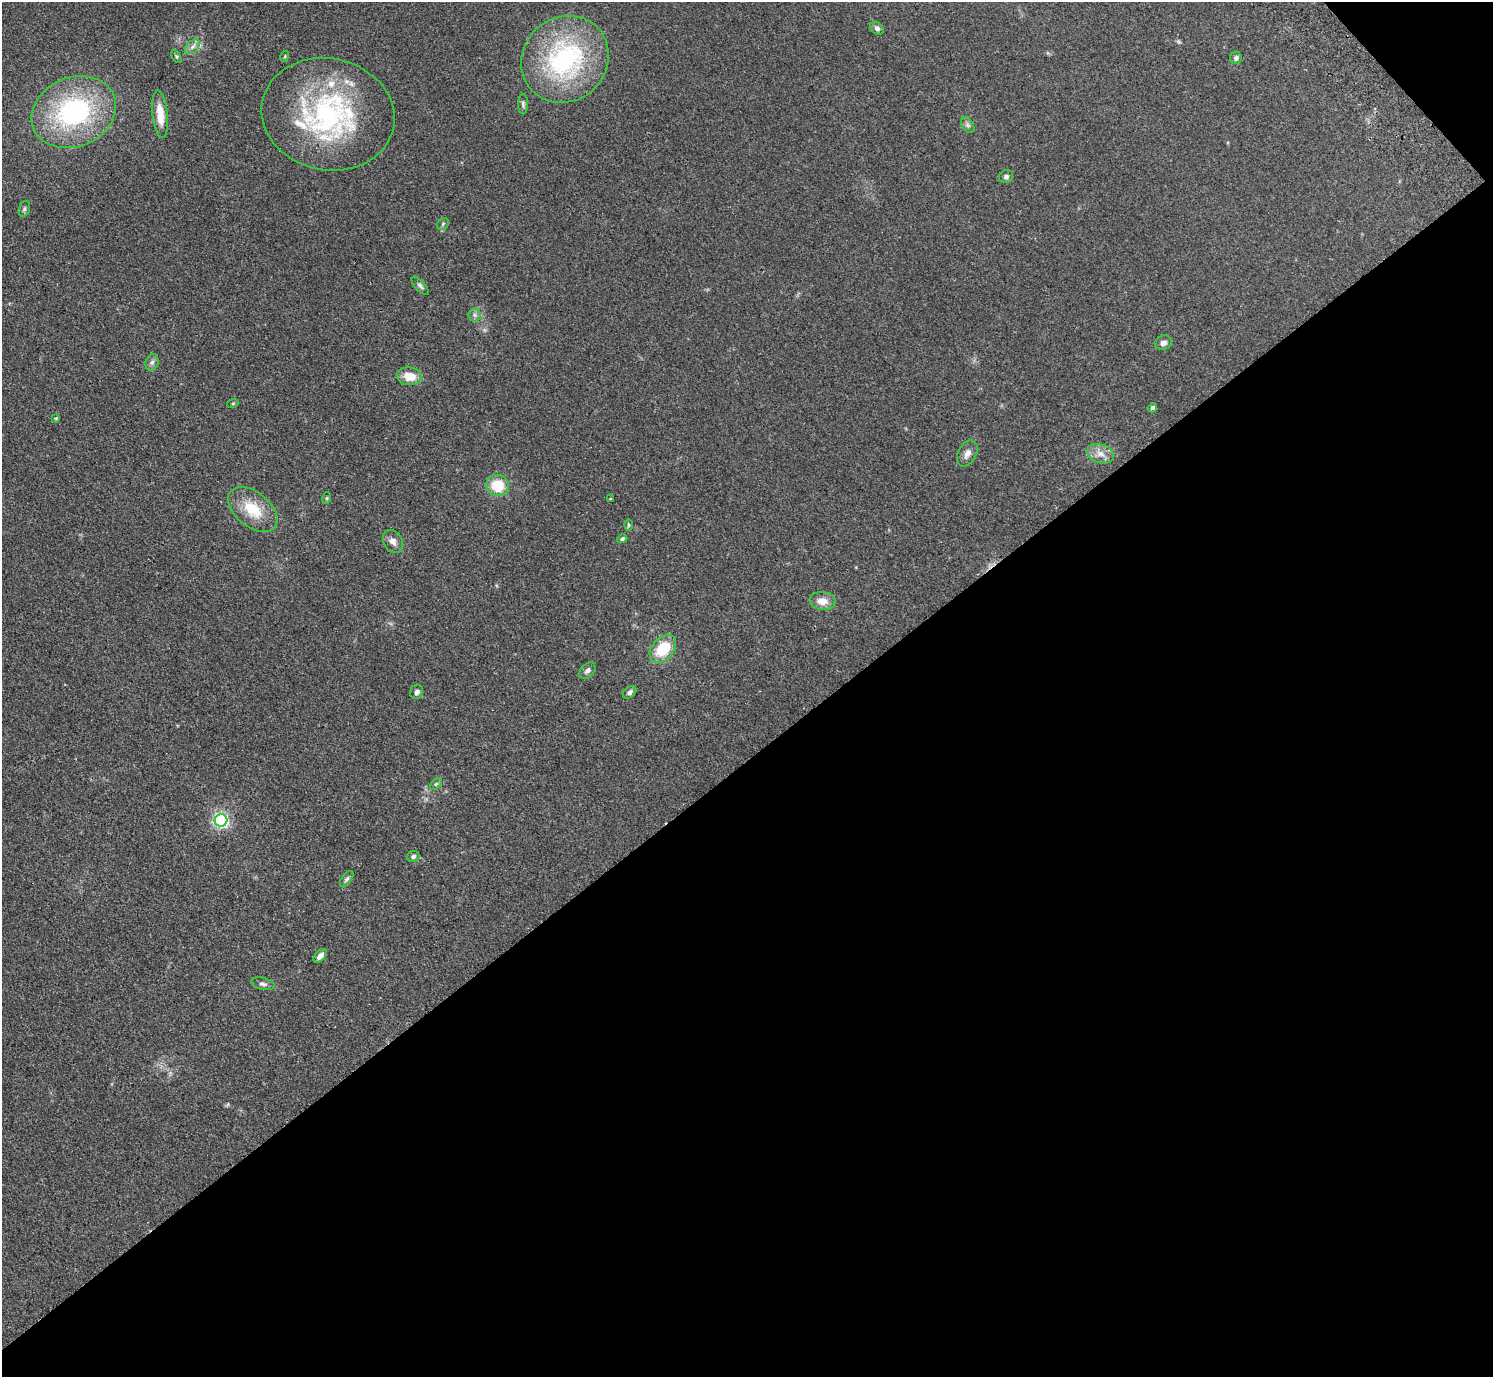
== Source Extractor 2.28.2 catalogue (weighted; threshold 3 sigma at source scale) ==
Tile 12 of 4 x 4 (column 4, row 3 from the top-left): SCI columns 4521-6011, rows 1576-2950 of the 6057 x 6041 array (HDU 1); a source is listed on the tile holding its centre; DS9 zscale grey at full resolution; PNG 1495 x 1379 px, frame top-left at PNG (2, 2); each listed source drawn as its Kron ellipse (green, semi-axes under 4 px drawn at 4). Shown black and unused: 46% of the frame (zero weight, under 2 of 3 exposures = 3% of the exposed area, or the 3 px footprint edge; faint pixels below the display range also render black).
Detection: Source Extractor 2.28.2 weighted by HDU 2 'WHT'; one run over the whole footprint, this tile lists its part. Background 0.19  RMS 0.011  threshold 0.05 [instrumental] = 3 sigma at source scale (4.5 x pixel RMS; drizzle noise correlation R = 1.50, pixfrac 1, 0.05/0.05 arcsec/px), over >= 5 px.
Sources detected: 44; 2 inside a brighter listed object's ellipse — not listed separately; the other 42 listed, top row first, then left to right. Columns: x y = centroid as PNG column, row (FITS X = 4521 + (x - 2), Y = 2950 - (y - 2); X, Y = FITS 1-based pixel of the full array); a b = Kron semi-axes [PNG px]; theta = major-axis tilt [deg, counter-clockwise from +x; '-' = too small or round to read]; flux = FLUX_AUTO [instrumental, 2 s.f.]
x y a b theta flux
877 28 8 6 -43 3.5
192 47 9 5 44 4.2
176 56 7 4 -59 1.4
285 56 5 3 - 1
1236 58 6 6 - 3.1
565 59 45 42 43 180
523 104 10 5 -89 2.4
74 112 43 34 23 160
160 114 24 7 -84 21
328 114 67 56 -12 210
968 125 9 5 -61 3
1006 177 7 6 - 3.2
24 209 8 5 72 2.4
443 224 6 5 - 2
420 286 11 5 -48 2.7
475 315 6 6 - 2.8
1163 343 9 7 18 4.6
152 362 8 6 72 3.6
409 376 12 9 -10 17
233 403 5 3 - 1.1
1152 408 5 4 - 3.5
56 418 3 3 - 1.4
967 453 14 9 62 7
1100 454 14 9 -19 9.8
497 485 11 10 - 30
327 498 6 4 71 1.3
610 499 3 2 - 0.96
253 509 28 17 -39 34
628 525 6 4 90 1.5
622 539 5 4 - 2.2
393 542 12 9 -59 6.4
822 601 13 9 -6 12
663 649 16 11 50 38
587 671 9 6 46 4.2
417 692 7 6 - 3.9
629 692 7 5 39 3.2
436 784 7 4 45 1.7
221 820 6 6 - 250
413 856 6 5 - 3.3
347 879 9 5 52 2.8
320 956 8 5 46 5.5
263 984 12 6 -13 3.6